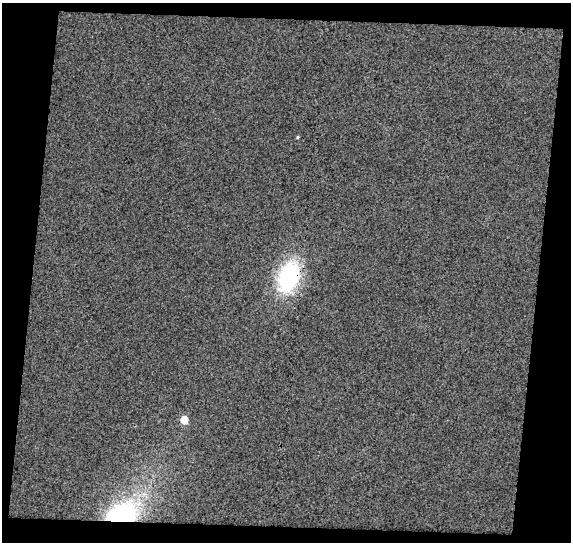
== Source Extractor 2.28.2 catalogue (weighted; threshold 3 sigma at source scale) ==
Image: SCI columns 1-569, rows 27-566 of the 569 x 592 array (HDU 1 of 3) = the unmasked area's bounding box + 8 px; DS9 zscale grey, full resolution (1 PNG px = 1 image px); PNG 573 x 544 px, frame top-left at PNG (2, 3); no overlay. Shown black and unused: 17% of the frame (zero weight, under 3 of 4 exposures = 2% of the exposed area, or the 3 px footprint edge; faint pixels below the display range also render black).
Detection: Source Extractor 2.28.2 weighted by HDU 2 'WHT'. Background 0.0162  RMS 0.02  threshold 0.091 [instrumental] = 3 sigma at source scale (4.5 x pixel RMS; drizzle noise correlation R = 1.50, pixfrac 1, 0.0396/0.0396 arcsec/px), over >= 5 px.
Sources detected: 4; all 4 listed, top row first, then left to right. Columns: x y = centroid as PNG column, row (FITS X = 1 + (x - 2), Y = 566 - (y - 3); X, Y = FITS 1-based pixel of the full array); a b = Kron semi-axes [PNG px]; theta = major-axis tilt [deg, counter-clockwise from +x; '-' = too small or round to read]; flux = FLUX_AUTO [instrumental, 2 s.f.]
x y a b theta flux
297 137 4 3 - 2.3
289 276 18 11 71 320
184 420 6 5 - 35
120 516 27 17 23 280
Overlapping masked pixels (flux is a lower limit): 2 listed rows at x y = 289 276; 120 516